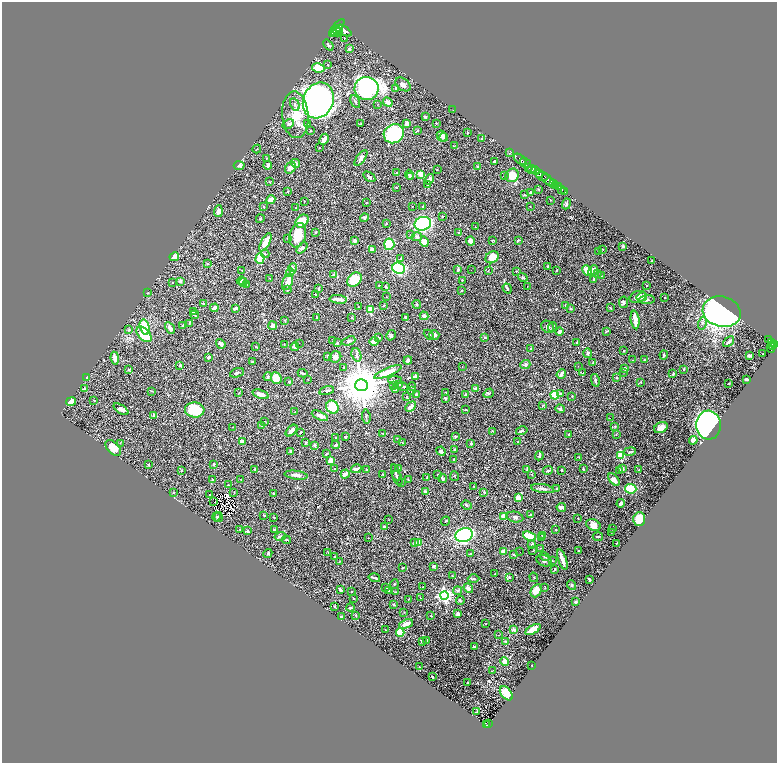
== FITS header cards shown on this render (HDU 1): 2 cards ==
NAXIS1  =                 1549
NAXIS2  =                 1521

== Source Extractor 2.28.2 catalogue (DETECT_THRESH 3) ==
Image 1549 x 1521 px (HDU 1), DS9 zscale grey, zoomed out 1/2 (1 PNG px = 2 x 2 image px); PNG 779 x 765 px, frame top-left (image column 1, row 1521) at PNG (2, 2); each listed source drawn as its Kron ellipse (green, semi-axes under 4 px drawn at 4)
Background 0.957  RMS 0.019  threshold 0.0564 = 3 sigma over >= 5 px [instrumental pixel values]
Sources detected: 523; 45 cannot appear on this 1/2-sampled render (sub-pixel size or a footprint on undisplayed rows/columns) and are neither listed nor drawn; the other 478 listed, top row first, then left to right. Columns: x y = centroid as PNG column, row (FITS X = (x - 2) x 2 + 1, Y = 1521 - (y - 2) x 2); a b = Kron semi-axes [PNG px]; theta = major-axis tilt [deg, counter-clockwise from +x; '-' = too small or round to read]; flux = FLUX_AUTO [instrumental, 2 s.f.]
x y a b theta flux
337 28 11 3 49 4400
337 31 5 3 - 2300
340 31 2 2 - 900
344 31 8 4 -31 4700
334 34 3 2 - 410
344 38 2 1 - 1.3
328 45 6 3 -49 4.8
349 49 4 3 - 6
328 65 2 2 - 2.1
318 68 6 4 -11 71
403 84 8 5 -37 13
367 88 12 11 - 710
396 88 3 2 - 6.4
318 100 18 15 66 1900
355 102 7 2 -61 5
388 102 5 4 - 21
295 104 6 3 -59 7.3
378 104 2 2 - 1.8
453 110 2 2 - 1.1
295 115 23 13 -85 95
425 117 3 2 - 6.5
308 123 3 2 - 1.9
407 123 3 3 - 12
436 123 3 2 - 2.2
288 124 6 4 31 8.8
360 124 3 2 - 1.8
417 130 3 2 - 3.6
310 131 2 2 - 2
467 132 3 2 - 2
394 134 10 9 - 360
442 136 6 5 - 16
444 137 4 3 - 6
482 138 3 3 - 2.8
324 139 6 3 62 18
454 146 2 2 - 1.4
319 148 2 2 - 1.4
257 149 4 2 - 1.5
509 152 4 2 - 130
266 158 2 2 - 1.3
361 158 9 4 54 11
520 159 7 2 -38 2000
494 161 3 2 - 2.8
295 163 4 4 - 14
526 163 6 2 -34 1700
239 165 5 4 - 11
268 165 4 3 - 7.3
477 167 4 3 - 3.7
529 167 3 2 - 320
290 168 6 5 - 15
437 169 2 2 - 1.3
532 169 4 3 - 780
536 170 4 2 - 920
397 173 2 2 - 4.3
540 173 2 2 - 380
409 175 5 3 - 6
421 175 4 3 - 28
512 175 7 6 - 56
410 176 3 3 - 4
504 176 4 2 - 2.1
542 176 6 3 -12 1500
369 177 7 4 -34 6.5
429 179 5 3 - 17
548 180 7 3 -46 2900
269 182 4 2 - 2.1
553 183 3 2 - 680
428 185 4 3 - 3.5
556 186 3 2 - 1200
396 187 2 2 - 4.7
558 187 2 2 - 570
539 189 3 3 - 2.4
561 189 3 2 - 390
287 191 3 2 - 1.8
565 192 3 2 - 240
531 193 3 3 - 10
524 195 3 2 - 3.3
271 200 4 3 - 36
551 200 2 2 - 1.2
304 201 2 1 - 1.3
366 202 2 2 - 1.2
566 204 5 3 - 7
412 206 2 1 - 2
530 206 2 1 - 1.5
264 207 3 2 - 3
423 207 2 2 - 2.5
296 208 2 2 - 1.5
218 211 6 4 86 13
442 216 2 2 - 2.5
364 218 4 3 - 4.9
260 219 4 3 - 4.4
302 221 7 5 46 67
386 223 2 2 - 1.9
423 224 8 6 15 350
475 227 2 2 - 1.3
316 232 3 2 - 2.1
459 232 3 2 - 2.3
298 235 12 8 75 72
411 235 2 2 - 6
417 237 5 4 - 5.7
288 238 3 2 - 2.8
493 240 3 2 - 2.6
518 240 3 3 - 4.1
355 241 3 3 - 9.4
471 241 4 3 - 30
265 242 10 3 62 62
424 242 5 4 - 25
389 244 6 5 - 110
623 246 2 2 - 6.2
302 248 6 4 48 8.9
372 249 3 3 - 14
603 249 3 2 - 1.4
598 251 2 2 - 1.1
265 254 4 3 - 3.6
174 257 5 4 - 27
492 257 7 5 32 46
260 258 5 4 - 64
401 258 3 2 - 3.2
652 261 2 1 - 1.6
207 264 3 3 - 2.6
548 266 3 2 - 3.9
293 268 4 4 - 4.8
399 268 6 5 - 410
242 270 3 2 - 1.5
458 270 3 2 - 9.4
471 270 2 1 - 3.3
556 270 4 2 - 2.5
587 270 5 3 - 51
488 271 2 2 - 1.5
516 271 2 1 - 1.7
593 271 6 4 63 18
290 273 4 4 - 22
333 274 3 2 - 4.2
597 274 3 3 - 3.5
601 276 4 2 - 2.1
523 277 5 3 - 4.5
270 278 2 1 - 1
355 280 8 6 44 74
462 280 3 2 - 1.6
593 280 3 3 - 2.5
180 281 4 3 - 6.3
241 281 4 3 - 4.7
243 282 4 3 - 3.9
288 282 8 5 69 27
172 283 2 2 - 1.8
246 285 4 3 - 2.8
647 285 2 1 - 1.3
379 286 2 2 - 3.5
386 286 4 3 - 3.6
527 286 2 1 - 1.3
319 288 3 2 - 3.4
507 288 5 2 - 4.7
288 289 3 3 - 3.1
462 290 2 2 - 3.3
148 293 2 2 - 1.4
316 294 3 3 - 3
386 297 2 2 - 1.2
638 297 8 5 19 16
642 297 5 4 - 21
665 297 2 2 - 2.8
338 299 8 3 -6 18
647 300 7 4 5 8.2
623 302 6 4 79 6.4
204 304 4 3 - 4.3
417 304 4 3 - 4.1
384 305 3 3 - 2
565 305 3 2 - 2.3
358 307 2 1 - 2.5
214 308 4 2 - 32
236 308 3 2 - 15
570 308 3 3 - 3.1
610 308 4 2 - 3.7
370 309 3 2 - 76
193 311 3 2 - 6.4
722 312 19 15 -15 1300
195 315 4 3 - 4.3
424 316 4 4 - 14
405 317 4 3 - 3.7
317 318 2 2 - 3.7
352 318 3 3 - 4
284 320 3 2 - 2.5
635 320 9 3 -82 44
702 323 6 4 77 7.3
189 324 3 2 - 2.4
183 326 3 2 - 3.1
273 326 4 3 - 13
145 327 8 4 -74 180
548 327 7 5 -42 8.6
552 327 5 3 - 4.5
170 328 6 3 -61 13
129 329 3 3 - 3.2
606 331 4 2 - 2.3
559 332 4 3 - 7.5
144 334 9 5 -45 86
391 335 5 4 - 6.9
429 335 6 3 -44 3.5
434 335 5 4 - 12
485 337 3 2 - 3.6
379 338 3 2 - 2.8
769 340 3 2 - 300
332 341 2 2 - 1.1
349 341 7 4 21 6.5
374 341 4 3 - 23
729 342 6 2 43 15
771 342 3 2 - 310
299 343 2 1 - 2.5
337 343 3 2 - 5.1
577 343 2 2 - 6.9
221 344 5 4 - 8.2
284 344 2 2 - 1.4
775 345 3 2 - 500
772 346 2 2 - 230
255 347 2 2 - 2.7
295 347 4 4 - 12
771 348 5 3 - 660
530 349 3 2 - 2.3
624 351 2 2 - 3.5
588 353 5 3 - 5.9
763 354 2 1 - 2.3
356 355 7 4 -71 7.8
664 355 4 2 - 3.8
327 356 4 3 - 2.7
749 356 4 2 - 9.8
209 357 3 2 - 5.7
335 357 6 5 - 14
115 358 6 3 -81 24
408 360 4 3 - 9.4
632 360 3 2 - 1.7
644 360 4 3 - 2.5
252 362 3 2 - 3.8
593 363 2 2 - 1.5
180 365 3 2 - 3.8
525 365 5 4 - 9.1
462 366 2 1 - 1
578 366 2 1 - 0.92
343 368 3 2 - 1.3
624 368 3 3 - 7.6
684 369 2 2 - 5
129 370 2 2 - 2.7
388 372 15 4 22 60
624 372 2 2 - 3.3
237 373 7 3 19 6.7
303 373 5 2 - 4.8
583 373 3 2 - 2
561 374 5 2 - 10
673 374 3 2 - 5.1
86 377 2 2 - 4.4
268 377 4 3 - 5.6
416 377 4 3 - 18
276 378 6 5 - 48
616 378 2 2 - 7.3
308 379 2 2 - 2.1
746 379 2 2 - 7.3
395 380 7 3 -3 5.2
595 380 6 3 -77 6.9
289 382 2 2 - 5
641 382 2 2 - 1.9
729 383 2 2 - 2.1
399 384 3 3 - 3.5
361 385 6 6 - 15000
394 385 3 2 - 1.8
403 386 5 2 - 3.1
412 386 4 2 - 2.7
476 388 4 2 - 5.6
85 389 4 3 - 4.7
396 390 3 2 - 1.9
151 391 3 3 - 2.2
327 391 8 3 15 6.8
412 391 3 2 - 2.1
446 392 3 2 - 2.5
239 393 3 2 - 1.6
489 393 5 3 - 5.1
260 394 8 3 -20 29
560 394 4 3 - 5.3
416 395 2 2 - 9.1
465 395 3 3 - 5.6
555 395 4 4 - 100
572 396 3 2 - 1.8
407 397 3 2 - 1.7
445 398 4 3 - 4.2
94 400 2 1 - 12
71 402 5 3 - 52
543 405 3 2 - 1.7
332 407 7 6 - 130
411 407 6 3 44 18
121 409 8 4 -34 15
465 409 3 2 - 2.4
560 409 5 3 - 6.7
195 410 10 7 -6 120
295 411 2 2 - 1.2
153 415 4 2 - 6.1
320 416 9 3 -26 19
366 416 7 2 -84 3.7
610 418 2 1 - 1.6
265 421 2 2 - 1.7
262 425 2 2 - 2.1
709 425 14 12 -85 1100
615 426 3 2 - 2.3
232 427 2 1 - 1
661 428 7 5 29 24
292 431 7 3 44 23
493 431 4 2 - 2.4
522 431 6 3 15 8
301 432 2 2 - 3.1
382 433 3 2 - 1.4
569 434 3 2 - 2.3
616 434 2 2 - 1.5
455 436 3 3 - 5
346 437 3 2 - 3.5
336 438 2 2 - 1.4
397 439 2 2 - 1.2
693 440 4 4 - 23
242 442 4 3 - 26
518 442 2 2 - 4.7
120 443 2 2 - 2.2
305 443 4 3 - 4
402 443 2 1 - 1.1
471 443 2 2 - 4.4
314 445 3 3 - 4.7
336 445 4 2 - 6.6
113 448 9 6 -46 43
455 449 3 2 - 2.1
291 451 3 2 - 8.2
441 451 5 4 - 11
630 452 6 2 10 3.6
327 454 3 2 - 2.8
539 456 5 3 - 8
621 456 3 3 - 200
579 457 2 2 - 1.7
331 460 3 3 - 39
454 460 2 2 - 5.9
214 464 2 2 - 6.6
148 465 2 2 - 2.6
399 468 3 3 - 7.7
254 469 2 2 - 2.3
334 469 2 2 - 1.2
356 469 5 3 - 14
366 469 3 3 - 1.9
527 469 4 2 - 2.4
583 469 3 2 - 4
622 469 2 2 - 39
181 470 3 3 - 1.9
561 470 2 2 - 4
619 470 4 2 - 3.9
639 470 2 2 - 2.8
548 471 5 3 - 5.9
396 473 8 3 -75 7
345 474 5 3 - 20
383 474 3 2 - 2.3
437 474 2 2 - 1.8
531 474 2 2 - 1.5
296 475 11 3 -8 15
454 476 5 2 - 2.3
397 478 7 2 -67 3.9
427 478 2 2 - 2.4
443 478 4 4 - 6.4
241 479 3 2 - 2
213 480 3 3 - 6.5
408 480 3 2 - 1.5
614 480 7 4 -50 17
402 483 2 1 - 0.97
228 485 2 2 - 2.8
473 486 2 2 - 1.4
543 489 12 3 -10 12
556 489 2 2 - 2.4
631 489 6 4 -4 130
234 492 3 2 - 2
425 492 4 3 - 6.7
484 492 2 2 - 2.3
174 493 2 2 - 1.4
274 493 2 2 - 2.7
210 495 3 2 - 1.7
518 498 3 3 - 40
213 502 2 1 - 1.1
621 503 4 3 - 11
466 505 5 3 - 3.9
561 507 5 3 - 14
264 515 3 2 - 2.3
530 515 3 2 - 2
504 516 4 3 - 38
216 517 5 4 - 4.8
218 517 5 3 - 2.7
274 517 3 2 - 2.2
515 517 8 5 -12 8.8
578 518 2 1 - 1.9
639 519 7 6 - 96
389 520 2 2 - 1.1
446 521 5 2 - 2.5
593 525 7 5 -24 22
384 527 3 2 - 9.8
240 529 3 2 - 2
612 529 2 2 - 1.6
274 530 3 3 - 6.4
556 530 2 2 - 2.4
247 531 2 2 - 22
612 532 2 1 - 1.1
464 535 9 6 17 780
280 536 6 3 16 4.4
529 536 7 4 -22 73
542 536 3 2 - 2.1
598 537 5 2 - 3.4
368 538 2 1 - 1.1
541 538 3 2 - 1.5
286 540 4 2 - 4.2
414 542 4 3 - 4.8
419 542 4 3 - 45
617 543 2 2 - 1.6
532 544 3 3 - 4.2
540 548 3 2 - 2
533 551 3 2 - 1.5
578 551 3 3 - 2.2
328 552 3 2 - 2.1
503 552 3 3 - 42
520 552 2 1 - 0.73
268 553 4 3 - 5.5
470 553 2 2 - 3.3
514 554 3 2 - 2.8
545 556 5 3 - 5.6
335 557 2 2 - 6.7
562 560 10 3 -71 24
340 561 3 2 - 2.2
544 561 8 5 -21 8.9
553 561 3 2 - 1.7
434 566 3 2 - 4.6
402 568 3 2 - 2
555 569 3 2 - 3.2
495 574 2 1 - 1.5
453 576 3 2 - 2.3
509 577 3 2 - 7.6
534 577 5 2 - 2.2
374 578 6 2 -17 5.9
474 579 6 2 1 3.8
589 579 3 2 - 4.8
394 584 4 3 - 3
572 585 5 4 - 4.8
386 587 3 2 - 2.5
422 587 2 1 - 1
545 587 3 2 - 2.1
468 588 5 3 - 9.9
340 590 4 2 - 6.6
389 591 2 2 - 3.2
458 591 4 4 - 5.3
536 591 7 5 64 36
352 592 2 2 - 1.1
395 592 2 2 - 1.8
444 595 4 4 - 850
353 598 2 2 - 1.8
420 598 3 2 - 1.4
408 599 3 2 - 2
460 601 5 3 - 3.1
576 602 2 2 - 4.6
394 604 4 2 - 2.5
334 607 3 2 - 5.5
350 608 4 3 - 5.2
404 612 2 2 - 1.7
458 614 4 3 - 13
356 615 4 2 - 2.5
341 616 3 2 - 2.7
431 616 2 2 - 2.8
406 624 7 3 21 24
485 624 2 1 - 1.5
513 629 3 3 - 12
533 629 8 4 30 44
385 630 2 1 - 1.5
400 632 4 4 - 88
499 635 2 1 - 3.1
427 640 2 2 - 4.1
505 641 3 2 - 2.6
422 642 3 3 - 5.7
474 647 4 3 - 3.4
505 661 4 4 - 26
532 665 2 1 - 1.6
419 667 2 2 - 2
493 670 4 1 - 1.6
432 677 2 1 - 1.7
468 682 2 2 - 2.4
506 693 8 5 -50 81
477 712 2 1 - 1.6
488 723 2 1 - 30
486 725 4 2 - 180
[45 sub-pixel or undisplayed-footprint detections neither listed nor drawn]